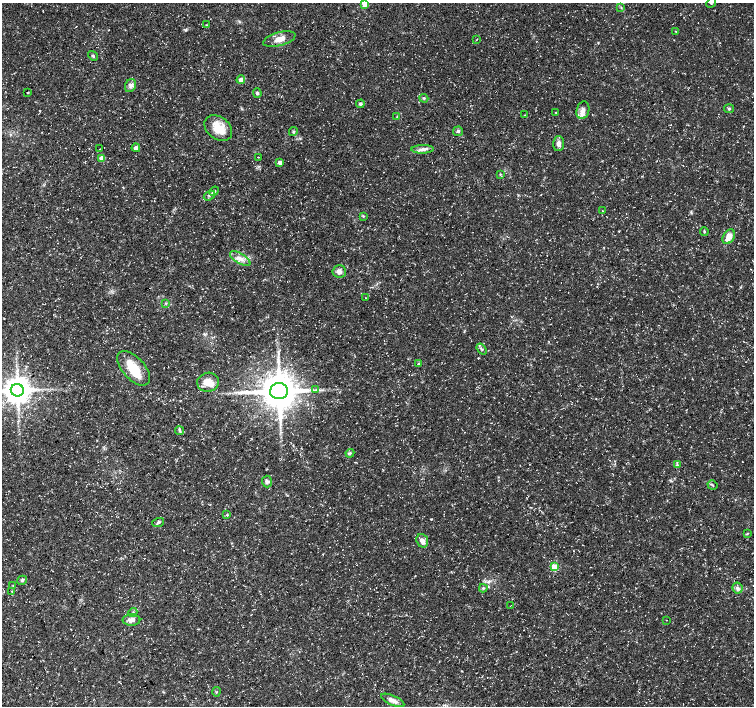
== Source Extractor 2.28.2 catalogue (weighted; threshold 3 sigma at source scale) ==
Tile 7 of 4 x 4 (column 3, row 2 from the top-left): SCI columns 3012-4514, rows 3048-4455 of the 6016 x 6028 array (HDU 1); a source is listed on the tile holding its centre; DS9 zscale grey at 2 x 2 block average (1 PNG px = mean of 2 x 2 image px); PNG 756 x 708 px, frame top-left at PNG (2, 3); each listed source drawn as its Kron ellipse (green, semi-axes under 4 px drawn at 4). Shown black and unused: <1% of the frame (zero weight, under 3 of 5 exposures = <1% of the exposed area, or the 3 px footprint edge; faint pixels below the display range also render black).
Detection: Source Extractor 2.28.2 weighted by HDU 2 'WHT'; one run over the whole footprint, this tile lists its part. Background 0.0309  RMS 0.0024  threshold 0.0109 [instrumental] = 3 sigma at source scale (4.5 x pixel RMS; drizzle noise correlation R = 1.50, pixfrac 1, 0.0396/0.0396 arcsec/px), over >= 5 px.
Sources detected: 71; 1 long thin detection or spike segment (spike, bleed or trail) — neither listed nor drawn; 2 inside a brighter listed object's ellipse — not listed separately; the other 68 listed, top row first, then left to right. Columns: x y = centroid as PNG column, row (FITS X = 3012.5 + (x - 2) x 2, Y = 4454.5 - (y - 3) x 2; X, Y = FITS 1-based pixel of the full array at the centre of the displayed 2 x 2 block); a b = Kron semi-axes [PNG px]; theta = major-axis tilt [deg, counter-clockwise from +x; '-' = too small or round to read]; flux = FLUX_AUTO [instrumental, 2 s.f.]
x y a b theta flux
711 3 5 4 - 0.91
364 4 3 3 - 8.5
621 7 3 2 - 0.43
206 25 3 3 - 0.51
676 31 3 2 - 0.35
279 39 16 7 16 5.9
476 40 3 2 - 0.28
93 56 5 4 - 0.84
241 80 4 4 - 3.5
131 86 7 5 63 2.1
28 92 2 2 - 0.44
257 93 4 4 - 1.1
424 98 4 3 - 0.81
360 104 4 3 - 1.1
729 109 5 3 - 0.91
583 110 9 6 76 3.5
556 112 2 2 - 0.41
524 115 3 2 - 0.22
397 117 3 2 - 0.38
218 128 15 11 -38 11
293 131 4 3 - 0.8
458 131 5 5 - 1.4
559 144 7 5 89 2.8
136 148 4 4 - 1.8
100 149 3 2 - 0.32
423 149 11 4 2 2.6
259 157 2 2 - 0.28
102 158 3 3 - 7.8
280 162 3 3 - 3.1
500 174 3 3 - 0.5
214 191 5 4 - 0.94
209 195 6 3 36 1.1
603 211 2 2 - 0.26
363 216 3 3 - 0.53
704 231 4 3 - 0.7
729 237 8 5 60 5.3
240 259 11 5 -31 3.8
339 271 7 6 - 2.8
365 298 2 2 - 0.21
166 303 3 3 - 0.5
482 349 6 3 -53 1.1
418 364 3 2 - 0.44
134 368 21 11 -48 16
208 382 11 9 11 6.7
17 390 6 6 - 1000
316 390 3 2 - 0.61
279 391 9 8 - 1800
180 431 4 4 - 0.82
350 453 4 4 - 0.86
677 465 3 3 - 0.73
267 482 6 5 - 1.7
712 485 5 2 - 0.68
227 515 3 3 - 0.58
158 522 6 3 19 1
747 534 3 2 - 0.41
422 541 7 5 -68 3.4
554 567 3 3 - 15
22 580 5 4 - 1
13 585 2 2 - 0.52
483 588 4 3 - 0.71
737 588 5 5 - 1.9
12 592 3 2 - 0.43
511 605 2 2 - 0.25
133 612 5 2 - 0.67
131 620 9 5 0 2.9
666 620 2 2 - 0.2
217 692 5 2 - 0.44
393 700 12 5 -23 3.6
Isophote crosses this tile's border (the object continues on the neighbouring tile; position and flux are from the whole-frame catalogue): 3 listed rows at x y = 711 3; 364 4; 17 390
Diffuse or blended objects may show on this block-average render without a row.